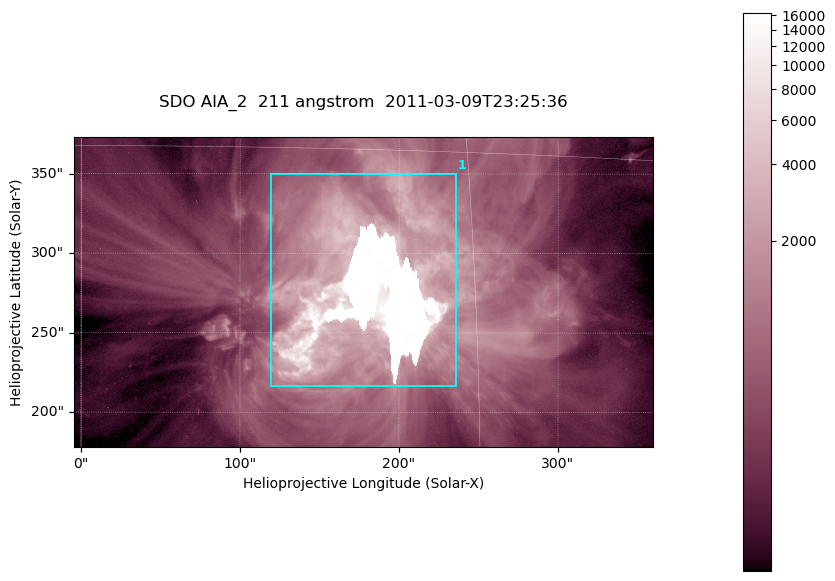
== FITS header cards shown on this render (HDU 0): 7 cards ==
TELESCOP= 'SDO     '           /
INSTRUME= 'AIA_2   '           /
WAVELNTH=                  211 /
WAVEUNIT= 'angstrom'           /
DATE-OBS= '2011-03-09T23:25:36.62' /
CTYPE1  = 'HPLN-TAN'           /
CTYPE2  = 'HPLT-TAN'           /

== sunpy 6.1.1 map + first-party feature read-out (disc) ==
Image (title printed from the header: SDO AIA_2  211 angstrom  2011-03-09T23:25:36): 606 x 324 px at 0.601 arcsec/px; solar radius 967 arcsec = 1609 px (partial field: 2.4% of the solar disc is inside the frame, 100% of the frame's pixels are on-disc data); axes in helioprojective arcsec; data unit not stated in the header (colour bar unlabelled)
Pointing: header CRPIX1/2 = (2040.79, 2040.71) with CRVAL1/2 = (0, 0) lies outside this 606 x 324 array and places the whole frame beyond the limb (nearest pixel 1.39 R_sun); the SolarSoft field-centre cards XCEN/YCEN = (177.5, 275.7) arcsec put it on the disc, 1861 arcsec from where CRPIX/CRVAL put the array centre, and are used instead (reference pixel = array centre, CRVAL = XCEN/YCEN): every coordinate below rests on XCEN/YCEN
Orientation: roll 0.0564 deg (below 1 deg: not rotated)
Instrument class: DISC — disc imager (sunpy class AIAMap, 211 A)
Bright regions (active regions / flare kernels): reference = the on-disc median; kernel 5 px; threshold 5 sigma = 2129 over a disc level ~506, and >= 1.15x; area >= 196 px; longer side >= 4 px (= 2.4 arcsec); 1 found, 1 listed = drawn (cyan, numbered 1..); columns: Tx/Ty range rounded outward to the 2 arcsec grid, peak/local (2 s.f.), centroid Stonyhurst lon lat
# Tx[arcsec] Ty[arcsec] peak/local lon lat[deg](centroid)
1 120..236 216..350 32 +11 +9